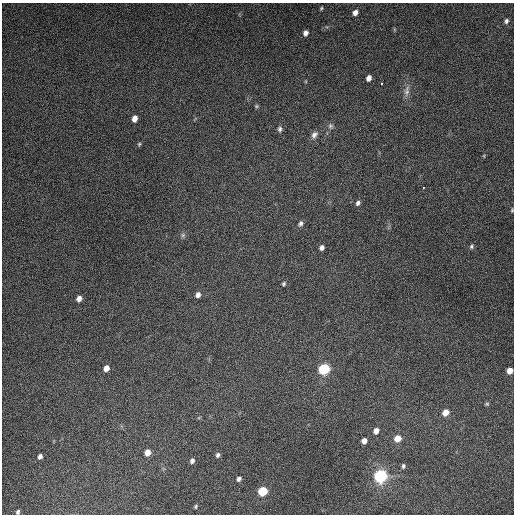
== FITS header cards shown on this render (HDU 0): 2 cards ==
NAXIS1  =                  512
NAXIS2  =                  512

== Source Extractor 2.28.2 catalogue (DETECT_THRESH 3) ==
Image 512 x 512 px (HDU 0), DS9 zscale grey, 1 PNG px = 1 image px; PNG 516 x 516 px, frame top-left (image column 1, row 512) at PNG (2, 3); no overlay
Background 4940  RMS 310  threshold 934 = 3 sigma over >= 5 px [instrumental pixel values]
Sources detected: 42; all 42 listed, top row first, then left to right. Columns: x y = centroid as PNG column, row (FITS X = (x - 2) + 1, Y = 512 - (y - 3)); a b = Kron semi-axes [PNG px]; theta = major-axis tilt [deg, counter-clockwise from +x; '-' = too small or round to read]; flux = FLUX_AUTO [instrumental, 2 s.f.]
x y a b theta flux
321 8 5 4 - 2.7e+04
355 12 6 5 - 1.1e+05
506 21 6 5 - 5.3e+04
305 33 6 5 - 8.6e+04
369 78 5 4 - 1.2e+05
382 83 3 2 - 1.8e+04
407 91 17 7 81 1.3e+05
256 106 5 5 - 2.7e+04
135 118 6 5 - 1.5e+05
330 126 8 7 - 6.7e+04
280 129 8 6 -89 5.4e+04
314 135 11 7 57 9.9e+04
139 144 5 5 - 3.0e+04
484 156 5 3 - 1.6e+04
423 187 3 2 - 4.0e+04
358 203 6 5 - 6.2e+04
512 210 5 3 - 2.4e+04
300 224 7 5 53 5.9e+04
183 235 6 6 - 4.9e+04
471 246 7 5 60 4.3e+04
322 247 5 4 - 7.6e+04
284 284 6 5 - 3.7e+04
198 295 6 5 - 9.4e+04
79 299 6 5 - 1.2e+05
106 368 6 5 - 1.5e+05
324 369 8 7 - 1.1e+06
510 371 6 5 - 1.7e+05
487 404 6 4 20 2.6e+04
445 412 6 5 - 2.0e+05
376 431 6 5 - 1.2e+05
398 438 7 6 - 2.4e+05
364 441 5 5 - 1.3e+05
147 452 6 5 - 1.9e+05
218 455 7 5 53 5.4e+04
40 456 5 4 - 7.1e+04
192 461 5 4 - 6.5e+04
403 466 6 5 - 4.4e+04
381 476 10 9 - 1.7e+06
239 479 6 5 - 6.2e+04
262 491 7 6 - 7.0e+05
196 506 4 3 - 2.9e+04
18 512 5 4 - 3.9e+04
At the frame edge (FLAGS 8, measured only in part): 3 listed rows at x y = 512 210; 510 371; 18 512